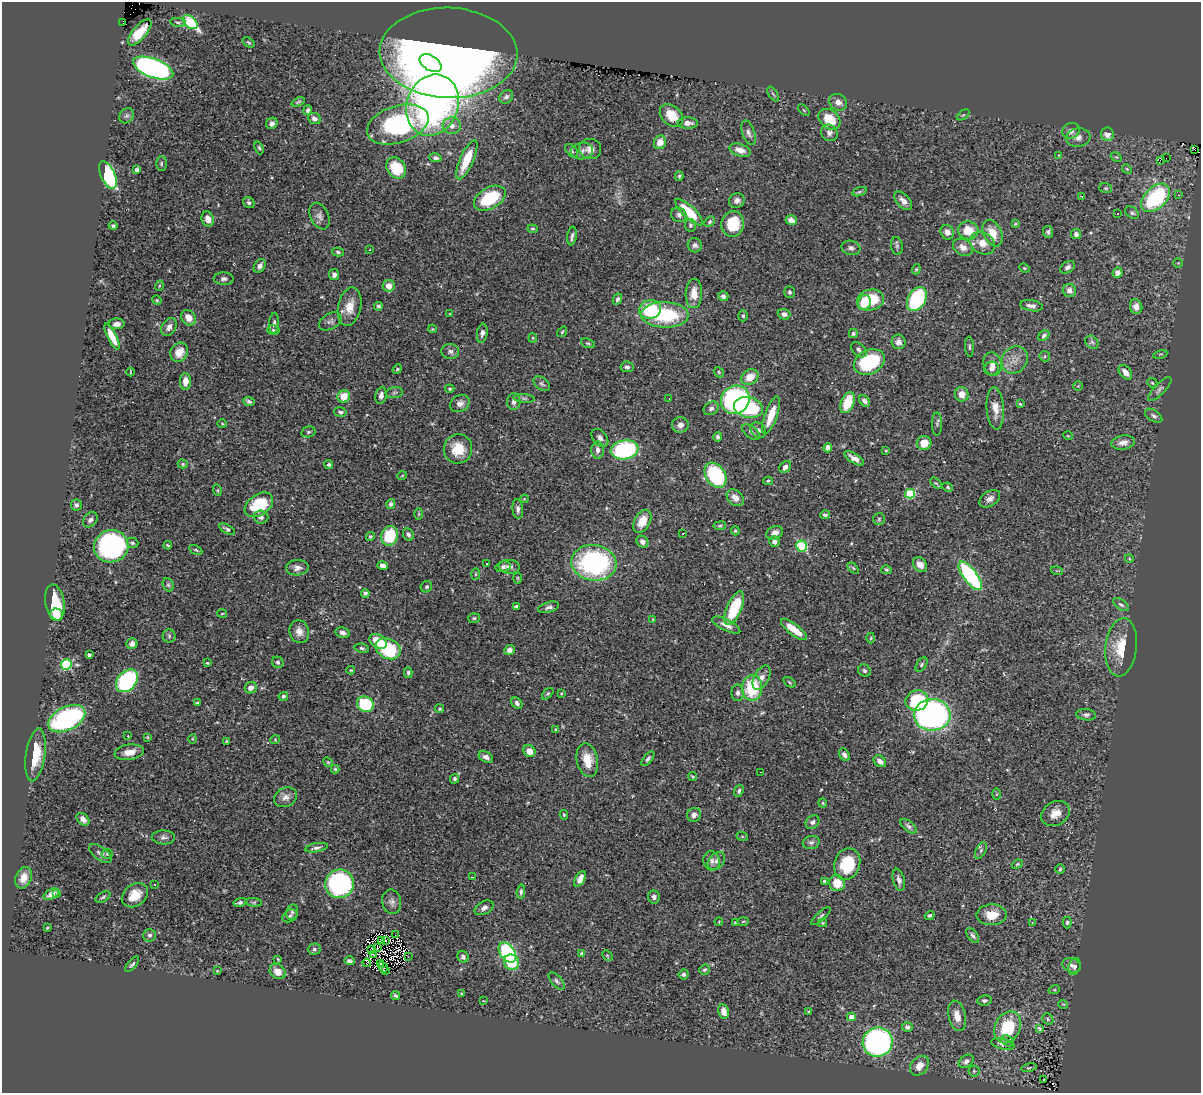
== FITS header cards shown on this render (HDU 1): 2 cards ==
NAXIS1  =                 1199
NAXIS2  =                 1091

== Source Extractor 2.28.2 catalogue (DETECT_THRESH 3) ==
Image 1199 x 1091 px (HDU 1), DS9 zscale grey, 1 PNG px = 1 image px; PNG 1203 x 1095 px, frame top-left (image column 1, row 1091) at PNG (2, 2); each listed source drawn as its Kron ellipse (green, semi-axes under 4 px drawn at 4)
Background 0.604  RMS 0.025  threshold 0.0752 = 3 sigma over >= 5 px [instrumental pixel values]
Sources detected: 410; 2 with non-positive FLUX_AUTO (blend fragments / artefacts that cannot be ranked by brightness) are neither listed nor drawn; the other 408 listed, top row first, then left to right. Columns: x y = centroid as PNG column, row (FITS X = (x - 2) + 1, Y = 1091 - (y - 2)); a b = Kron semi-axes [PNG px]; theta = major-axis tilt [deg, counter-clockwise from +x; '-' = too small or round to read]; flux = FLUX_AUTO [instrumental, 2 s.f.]
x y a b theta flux
178 22 8 4 -7 3.3
190 22 9 5 -43 150
122 23 2 2 - 16
140 32 16 7 49 26
248 42 6 4 -36 2.4
448 53 69 45 -2 1900
431 63 12 7 -33 130
153 68 21 9 -21 520
773 94 8 3 -58 2.7
506 97 7 6 - 5.2
298 102 7 3 22 2.1
838 102 9 8 - 11
432 105 31 25 69 850
308 110 5 4 - 4
804 110 7 3 -46 1.8
963 115 7 3 36 2.1
127 116 8 6 51 4.4
671 116 13 9 -43 32
314 119 6 5 - 6.2
829 119 12 9 -40 42
272 123 6 5 - 6.3
688 123 10 6 0 12
398 124 32 18 18 280
452 126 9 8 - 12
1071 131 9 7 18 9.1
748 133 13 6 -70 7.1
829 133 8 8 - 7.6
1107 134 6 6 - 13
1078 138 12 9 9 9.3
660 142 7 6 - 19
259 148 6 4 -69 2.9
590 149 11 10 - 13
740 150 11 6 -18 15
1195 150 2 2 - 11
572 151 8 5 -49 3.9
582 151 11 8 10 8.2
1059 155 4 3 - 1.1
1116 157 6 4 -31 2.2
435 158 6 4 -10 4
1166 158 2 2 - 2100
467 160 21 6 66 54
1160 160 3 2 - 7
161 164 7 5 -90 3.3
396 168 11 9 -54 44
1127 169 5 4 - 1.9
137 170 4 4 - 5.2
108 175 15 7 -65 190
679 176 5 3 - 2.5
1106 188 6 5 - 2.5
859 192 7 3 19 2.6
1179 195 3 3 - 0.93
1082 196 3 2 - 1.4
490 198 17 10 30 92
1155 198 17 10 43 190
737 200 8 7 - 7.9
903 201 11 6 -47 11
249 203 6 5 - 4
689 212 18 6 -43 53
1118 213 2 2 - 1.6
1132 213 8 5 -36 3.7
679 215 8 7 - 6.3
319 216 14 9 -65 8.9
208 219 7 6 - 15
791 220 5 5 - 14
710 222 6 4 44 2.7
733 224 13 11 77 54
1015 224 4 3 - 2.1
690 225 6 5 - 2.7
113 226 4 4 - 3.2
533 229 5 3 - 2.2
968 230 10 9 - 33
947 232 7 6 - 9.9
1048 232 6 5 - 3.9
993 233 14 9 -64 29
1076 234 5 5 - 5.1
572 236 9 4 83 4.8
982 243 13 10 -31 20
695 245 7 7 - 5.7
897 246 9 5 -82 4
963 247 10 8 -32 14
851 248 9 7 -13 5.9
370 250 3 2 - 1.6
338 252 6 4 -12 3
1178 263 4 4 - 1.9
260 266 7 5 55 6.3
1068 267 8 5 31 5.1
1024 268 5 4 - 2
916 269 5 4 - 2
1118 273 5 5 - 10
334 275 5 5 - 5.1
224 279 10 6 -1 5.6
159 286 5 3 - 1.4
389 286 6 6 - 17
1069 290 7 6 - 8.5
789 292 6 5 - 3.3
694 293 15 8 88 21
723 296 5 5 - 5.2
617 299 6 4 63 4.4
917 299 13 9 62 160
157 300 5 4 - 1.9
870 300 13 10 14 55
864 303 7 6 - 68
378 306 4 4 - 3.6
1031 306 11 5 -9 7.4
350 307 19 11 78 25
1136 307 7 6 - 8.9
650 309 11 9 13 79
450 314 3 2 - 1
784 314 6 5 - 6.6
665 315 24 12 -1 130
743 316 5 4 - 2.6
189 318 8 7 - 18
330 321 12 7 31 6.1
274 323 10 4 85 4.6
117 324 8 5 4 9.3
169 327 10 7 59 9.4
432 329 4 4 - 1.6
273 330 6 5 - 3.1
562 332 6 3 54 1.9
482 333 10 5 81 7.1
853 333 4 4 - 3.2
1044 336 6 4 44 4.2
112 337 14 4 -64 23
533 338 4 4 - 1.8
898 342 7 7 - 7.3
1092 342 7 6 - 4.3
588 343 7 4 -20 2.7
969 347 10 3 -87 3
859 350 9 6 -45 5.3
450 351 9 7 -5 5.6
179 352 10 8 55 20
1160 354 7 3 13 1.7
1045 356 5 5 - 2.5
1015 360 14 12 54 17
869 362 16 12 26 130
992 364 12 9 -74 12
627 367 6 5 - 4.5
397 369 5 4 - 2.1
992 369 7 7 - 7
131 372 4 2 - 1.4
719 372 5 4 - 2.3
1125 372 8 5 -49 11
750 377 9 7 31 26
185 381 8 5 -89 13
1152 383 6 4 -43 2.1
542 384 9 6 -38 4.2
1078 386 4 4 - 1.7
450 389 4 4 - 2.3
1160 389 15 5 46 5.7
394 393 9 5 6 4.2
962 394 7 7 - 19
381 395 8 6 80 7.5
344 396 6 6 - 27
524 398 10 4 -5 3.5
669 399 2 2 - 1.3
735 400 15 13 39 290
249 401 6 4 -24 4.1
865 401 6 4 -47 6.3
514 402 8 7 - 7.9
460 403 10 8 31 8.9
848 403 11 6 68 47
1020 404 3 3 - 1.8
748 407 14 10 -12 150
711 408 8 6 34 5.3
995 408 21 8 -86 19
340 412 6 4 -11 4
771 415 20 6 70 34
1154 416 10 5 -33 5.1
222 424 5 3 - 1.5
937 424 11 5 -90 3.8
680 425 8 7 - 9
758 430 8 7 - 6.3
308 432 7 5 15 3.2
751 432 10 5 -37 5
1068 436 5 3 - 1.3
718 437 5 4 - 3.9
600 438 10 7 -50 7.2
1123 442 12 7 8 11
924 443 7 7 - 25
828 448 5 4 - 16
458 449 15 14 - 39
598 450 8 6 -90 8.5
625 450 14 9 9 190
886 451 4 4 - 1.6
854 458 11 4 -32 9.6
183 464 5 4 - 2.7
329 465 4 4 - 3.3
785 467 7 5 46 8.3
715 475 13 9 -57 160
402 476 5 3 - 1.3
768 481 4 3 - 2.4
936 483 7 4 -42 2.4
948 487 5 4 - 2.4
217 490 6 4 -73 2
910 494 5 5 - 110
735 498 9 7 -43 12
524 499 4 3 - 1.3
990 499 11 7 32 8.3
391 504 5 4 - 3.9
76 505 5 5 - 4.4
259 505 16 10 34 81
518 509 10 5 -83 5.5
419 514 6 4 88 1.7
825 515 5 4 - 4.1
261 517 7 6 - 5.9
879 519 6 6 - 2.6
90 520 8 6 48 6.5
642 521 12 8 62 25
720 526 6 4 8 2.5
227 529 8 4 -28 3.9
735 531 4 3 - 2
683 533 3 2 - 1.2
775 533 8 6 25 12
408 535 6 5 - 5.1
390 536 10 8 72 74
370 537 4 4 - 2.2
774 541 5 5 - 6.3
642 542 6 5 - 7.2
132 543 6 5 - 2.9
168 545 4 3 - 2.1
111 546 17 16 - 400
802 546 5 5 - 140
196 550 7 4 -27 2.4
1129 558 4 3 - 1.5
594 563 23 18 -8 290
486 564 3 2 - 1.5
920 565 8 6 -47 11
383 566 5 4 - 8
503 567 8 5 13 4.7
509 567 10 7 -5 6.4
297 568 11 8 4 9
853 568 6 4 -45 2.2
886 570 5 4 - 2.5
1057 571 6 4 -16 1.7
476 574 5 3 - 1.8
970 576 17 6 -53 200
517 578 6 4 -90 2
168 585 7 5 -67 3.2
426 587 6 5 - 3.1
365 593 4 4 - 4.3
55 602 18 9 -80 59
1121 605 9 4 -35 4.1
516 606 4 3 - 4.5
549 607 11 5 17 5.7
734 608 18 7 67 79
222 614 5 3 - 1.5
57 615 6 6 - 21
474 618 6 5 - 2.9
653 619 3 3 - 1.6
726 625 15 5 -26 11
794 630 16 5 -37 31
299 632 12 9 -74 13
342 633 7 5 -13 7.2
169 636 6 6 - 3.7
871 638 5 3 - 1.6
378 641 9 6 -33 42
132 644 5 5 - 6.8
1121 647 29 15 83 49
362 648 7 4 -10 3.4
388 649 13 10 -27 120
510 650 5 5 - 8.1
89 655 3 3 - 5
278 662 6 5 - 3.4
207 663 4 3 - 2.2
66 664 5 5 - 130
921 665 8 5 56 3.2
351 670 4 4 - 1.6
864 671 6 6 - 4.1
408 673 5 4 - 2.9
762 678 13 7 61 11
127 681 13 9 49 210
789 682 7 3 -36 2.1
251 688 6 5 - 9.8
752 688 13 10 86 90
738 693 8 6 88 6.1
548 694 7 4 44 3
561 694 3 3 - 1.7
283 696 5 4 - 4.5
917 700 11 10 - 110
197 703 3 3 - 2.3
517 703 6 4 -47 4.9
365 704 8 7 - 100
440 709 4 4 - 2.4
932 715 18 16 2 620
1086 715 10 5 -7 4.6
67 719 20 11 27 290
556 729 4 3 - 1.9
128 736 2 2 - 1.2
147 737 4 3 - 1.5
192 739 5 3 - 1.6
275 740 5 3 - 1.4
226 741 4 3 - 1.4
529 751 6 5 - 16
129 752 15 7 9 18
36 755 27 9 82 41
844 755 7 5 -55 5.7
486 757 8 5 -29 6.1
648 759 9 4 49 3.8
587 760 17 10 -78 29
880 761 7 5 -39 10
328 762 5 4 - 1.9
335 769 4 4 - 2.7
760 772 2 2 - 0.87
693 777 4 4 - 2
455 779 5 4 - 2.8
739 791 6 4 72 3.7
996 794 5 3 - 1.6
285 797 12 9 25 11
823 803 4 3 - 1.7
1055 814 15 11 31 20
564 815 5 4 - 2.2
694 815 7 6 - 7.7
83 819 7 5 -43 8.6
812 822 7 6 - 5.1
908 826 9 5 -39 4.7
742 836 6 3 -20 1.6
164 837 11 7 -2 6.6
811 842 8 6 14 4.2
316 848 11 4 10 5
981 850 9 5 63 3.6
100 854 13 6 -38 7.5
107 854 5 4 - 2.6
712 861 9 8 - 7
716 861 10 7 48 7.4
847 864 16 13 71 71
1017 864 6 4 22 2.2
1060 869 5 4 - 2.3
473 877 3 2 - 1.2
24 878 11 8 70 15
580 879 8 4 61 14
899 880 11 5 -76 7
825 881 3 3 - 3
837 883 8 7 - 27
339 884 14 14 - 310
154 885 3 2 - 2.6
521 892 7 4 85 3.6
57 893 3 2 - 4.1
51 894 8 5 28 5.1
135 895 14 11 37 29
103 897 8 4 32 3.3
654 897 6 6 - 5.2
240 902 6 3 14 3.6
254 902 8 4 -7 2.7
392 902 12 9 -78 8.2
484 908 10 6 29 7.4
292 912 8 5 76 3.3
930 915 5 4 - 2.5
992 915 15 10 2 27
290 916 8 6 29 3.8
821 916 12 4 42 3.6
743 921 6 3 3 1.9
719 922 4 3 - 1.6
736 922 4 3 - 2.8
1032 922 3 3 - 1.7
1067 922 6 4 88 2.8
822 923 4 4 - 1.5
47 928 3 3 - 1.7
150 935 6 6 - 4.2
395 935 2 2 - 2.8
973 935 8 4 -52 4.4
382 940 3 2 - 1.3
385 940 2 2 - 1.5
377 947 3 2 - 2.1
314 949 6 5 - 3.6
371 949 3 2 - 0.78
507 953 11 7 -54 170
582 954 4 4 - 6.6
374 955 3 2 - 1.8
607 956 6 3 -45 1.9
408 957 2 2 - 2.7
463 957 6 5 - 5
278 959 4 2 - 1.4
349 961 5 3 - 4.2
511 962 8 7 - 45
367 963 4 2 - 3
132 964 9 4 49 4.5
380 964 3 2 - 1.6
1072 965 9 7 -19 6.1
383 967 6 2 -57 0.94
1075 967 9 6 71 5
705 970 5 5 - 3.2
217 971 3 3 - 1.7
385 971 3 2 - 1.7
278 972 8 7 - 15
683 974 5 5 - 3.9
557 981 11 5 -49 4.9
1054 990 6 3 18 2.2
461 994 4 4 - 1.9
396 996 5 3 - 3.4
984 1000 7 5 8 4.5
483 1001 3 2 - 0.98
1063 1004 5 3 - 1.3
724 1012 7 5 -80 9.6
809 1012 4 3 - 2.3
957 1016 15 8 -77 20
851 1017 4 4 - 18
1048 1019 6 5 - 3.1
907 1027 5 5 - 5.8
1008 1027 16 12 65 88
1039 1028 4 3 - 2.5
1007 1041 7 5 -42 3.8
877 1042 15 14 - 570
1003 1044 12 5 -14 9.3
966 1061 8 6 33 7.1
919 1066 11 8 49 18
1029 1068 7 3 11 2.1
974 1071 5 5 - 3.3
1043 1080 3 2 - 4.2
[2 non-positive-flux detections neither listed nor drawn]